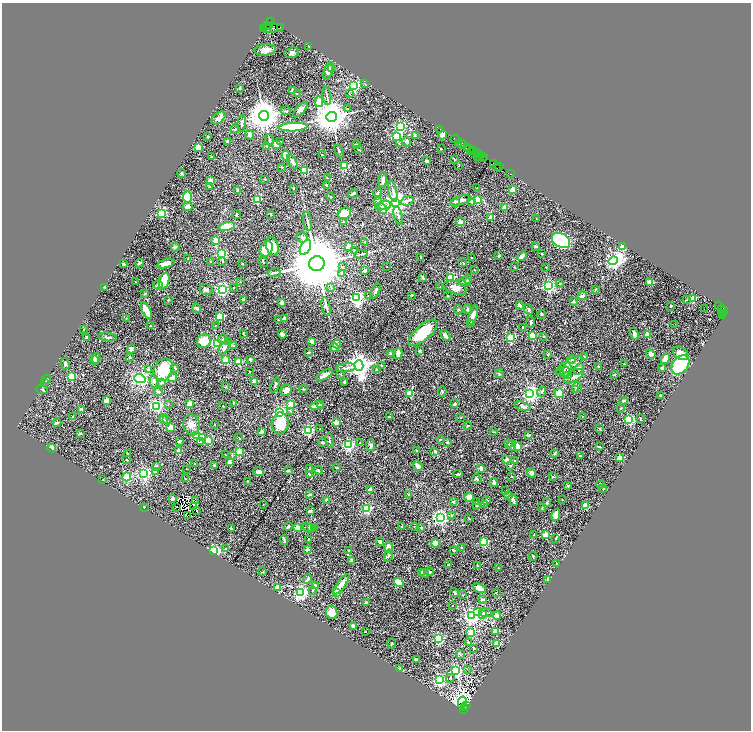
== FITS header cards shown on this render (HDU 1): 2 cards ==
NAXIS1  =                 1497
NAXIS2  =                 1456

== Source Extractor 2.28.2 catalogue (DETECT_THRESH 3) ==
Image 1497 x 1456 px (HDU 1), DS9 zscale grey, zoomed out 1/2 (1 PNG px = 2 x 2 image px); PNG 753 x 732 px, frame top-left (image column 1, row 1455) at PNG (2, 3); each listed source drawn as its Kron ellipse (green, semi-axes under 4 px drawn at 4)
Background 0.623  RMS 0.026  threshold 0.0778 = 3 sigma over >= 5 px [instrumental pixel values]
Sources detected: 629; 59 cannot appear on this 1/2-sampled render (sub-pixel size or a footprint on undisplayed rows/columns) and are neither listed nor drawn; of the other 570, the 500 brightest by FLUX_AUTO listed and drawn (70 fainter detections omitted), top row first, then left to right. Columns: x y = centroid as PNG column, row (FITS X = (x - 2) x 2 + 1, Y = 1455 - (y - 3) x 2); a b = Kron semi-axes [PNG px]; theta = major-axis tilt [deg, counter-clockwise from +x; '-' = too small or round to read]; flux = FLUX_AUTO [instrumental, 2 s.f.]
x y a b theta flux
271 22 2 1 - 100
267 25 2 1 - 37
270 26 4 2 - 820
280 27 2 1 - 76
264 28 3 2 - 120
272 28 11 3 5 660
267 29 2 1 - 500
309 46 3 2 - 3.2
265 50 11 5 4 31
292 53 7 5 15 13
332 68 4 2 - 4
328 71 9 4 73 22
365 84 2 1 - 3.1
354 86 3 3 - 890
240 88 3 2 - 3.4
293 91 2 2 - 55
297 94 3 2 - 3.4
349 94 3 3 - 3.2
327 96 9 2 -82 7.9
319 102 5 2 - 85
347 108 2 2 - 6.3
301 110 9 4 50 16
286 111 5 2 - 4.2
264 116 5 4 - 11000
331 117 5 5 - 13000
218 118 8 5 39 25
242 124 8 3 85 17
400 126 3 3 - 720
293 127 14 4 2 380
235 129 4 2 - 3.7
440 129 2 1 - 29
250 135 5 4 - 17
443 135 4 3 - 23
208 136 2 2 - 3.4
396 136 3 3 - 340
415 136 3 2 - 6.8
455 139 4 2 - 91
269 140 5 3 - 5.7
227 141 3 2 - 9.3
280 142 4 3 - 4.1
406 142 5 3 - 9
462 143 2 1 - 84
277 144 3 3 - 73
356 144 4 2 - 3.2
399 144 2 2 - 13
459 144 2 1 - 90
462 145 2 1 - 30
266 146 2 2 - 2.3
198 147 2 2 - 200
468 147 3 1 - 73
441 149 2 1 - 2.6
469 149 4 2 - 110
359 150 3 2 - 3
339 151 7 2 -64 5.7
473 151 3 2 - 120
472 152 4 2 - 230
478 153 3 1 - 120
322 155 2 2 - 5.8
286 156 5 3 - 110
478 156 3 2 - 190
482 156 2 1 - 35
212 157 2 2 - 14
480 157 2 1 - 45
483 158 3 1 - 92
485 158 3 1 - 160
454 159 4 2 - 4.3
427 161 2 2 - 28
292 162 8 3 -61 18
493 163 2 1 - 35
345 166 3 3 - 300
459 166 2 2 - 2.7
282 167 3 2 - 4.3
499 167 3 2 - 150
497 168 2 1 - 48
304 171 3 2 - 260
182 173 4 3 - 11
510 174 3 2 - 110
327 178 3 2 - 2.3
265 179 3 2 - 2.9
210 180 2 2 - 64
383 180 8 3 84 16
326 185 3 2 - 7.1
209 186 3 2 - 4.6
294 188 3 2 - 2.8
477 188 3 2 - 2.4
513 190 2 2 - 83
238 191 3 3 - 11
393 191 10 3 -77 12
378 193 4 2 - 6.7
353 194 5 2 - 10
188 197 5 4 - 110
331 197 2 2 - 2.5
257 199 3 3 - 270
461 200 11 4 15 21
477 200 3 2 - 140
377 201 3 3 - 7.4
407 201 6 3 21 25
471 201 2 2 - 30
395 203 4 4 - 5700
455 203 2 2 - 85
383 206 8 3 14 13
188 207 5 4 - 15
505 207 2 2 - 66
382 209 5 4 - 19
162 213 3 3 - 610
270 214 3 2 - 2.8
344 214 7 5 26 130
236 215 4 3 - 6.8
398 215 9 3 -76 10
491 218 2 2 - 70
536 219 2 2 - 8.5
344 221 3 2 - 3.3
308 222 10 2 -81 9.8
460 222 2 2 - 76
227 226 8 4 12 80
302 237 5 5 - 12
215 241 3 2 - 110
561 241 10 6 -29 660
365 242 2 2 - 5.8
272 246 10 6 -72 73
536 246 3 2 - 7.8
175 247 4 3 - 6.1
305 247 8 5 64 620
349 247 3 2 - 130
622 247 2 2 - 210
266 249 8 6 63 100
354 250 3 2 - 2.3
542 253 2 2 - 8.2
221 254 3 3 - 570
361 254 7 2 7 6.1
499 256 2 2 - 25
522 256 5 3 - 29
421 257 2 2 - 20
471 257 2 2 - 5
188 259 3 2 - 3.5
211 261 3 2 - 2.6
613 261 5 3 - 2200
222 262 3 2 - 2.6
263 262 5 2 - 3.1
139 263 4 3 - 7.9
166 263 9 4 16 26
463 263 4 3 - 4.4
123 264 3 3 - 9.3
242 264 2 2 - 3.3
317 264 7 7 - 53000
387 266 2 1 - 4.5
343 267 3 2 - 2.7
514 267 3 2 - 4.3
546 267 3 2 - 2.8
365 270 2 2 - 42
474 270 2 1 - 3
274 273 6 3 10 8.1
342 273 3 2 - 7.9
423 277 4 3 - 6.9
451 277 3 3 - 230
468 279 5 3 - 16
164 280 8 5 70 110
240 281 2 2 - 3.2
135 282 2 2 - 4.5
465 282 6 3 1 6.4
650 282 4 3 - 41
560 284 3 2 - 4.2
158 285 5 3 - 7.1
548 286 3 3 - 1100
104 287 2 2 - 11
331 287 3 2 - 3.2
440 287 3 2 - 4.2
234 288 2 2 - 4.6
455 288 12 6 -19 30
596 289 3 2 - 3.1
206 290 7 5 -14 12
222 290 3 3 - 1200
375 291 8 3 65 13
145 294 2 2 - 6.2
412 295 3 2 - 3.7
368 296 2 2 - 5.6
448 296 3 2 - 2.4
582 296 5 3 - 16
357 298 4 3 - 1400
693 298 2 2 - 160
168 300 3 2 - 4.1
244 300 3 3 - 15
687 300 3 2 - 2.5
574 302 2 2 - 29
282 303 2 2 - 56
519 305 2 2 - 52
719 305 3 1 - 100
326 306 9 3 -78 11
671 306 2 2 - 6
197 308 5 4 - 10
468 309 5 3 - 6
528 309 6 3 -63 7.4
705 309 2 1 - 33
458 310 5 3 - 4.4
722 310 4 2 - 240
146 311 9 3 -64 57
723 311 5 2 - 410
542 314 4 2 - 3.6
724 314 2 2 - 120
473 315 10 3 71 27
722 316 3 2 - 77
220 317 3 3 - 310
126 319 3 2 - 2.4
285 319 2 2 - 86
278 320 2 2 - 4.2
531 322 6 3 -86 8
470 323 2 2 - 5.1
675 324 2 1 - 2.9
215 325 2 2 - 3.3
150 326 2 2 - 13
523 327 3 2 - 4.2
84 329 2 2 - 2.3
243 333 3 3 - 3.1
423 333 18 7 41 190
282 334 4 3 - 18
634 334 6 4 -66 14
647 334 2 2 - 130
445 335 6 3 -50 12
532 336 2 2 - 150
544 336 2 2 - 4.7
87 337 3 2 - 10
108 337 9 3 -8 13
510 338 3 3 - 280
223 339 5 2 - 4.8
204 341 7 6 - 94
312 341 4 3 - 26
228 342 3 2 - 4.8
217 343 3 3 - 710
337 344 4 3 - 32
234 346 3 2 - 3.2
224 348 8 4 59 22
334 348 4 4 - 25
131 349 4 3 - 12
419 351 3 2 - 5.1
308 353 3 2 - 8.1
398 353 5 4 - 23
681 353 8 5 -32 31
391 354 4 3 - 14
651 354 5 4 - 17
548 355 4 2 - 3.3
584 356 3 3 - 3.6
129 357 2 2 - 10
96 358 5 4 - 24
225 359 3 3 - 64
571 359 4 3 - 5.2
665 359 5 4 - 48
95 360 5 3 - 18
250 360 3 3 - 3.8
239 362 3 2 - 210
65 364 5 3 - 14
624 364 3 2 - 2.5
359 365 5 4 - 5600
382 365 3 2 - 5.9
569 365 15 5 32 27
680 365 11 7 53 510
598 367 3 2 - 4.1
175 368 4 2 - 6
346 368 10 3 7 12
662 368 2 2 - 28
377 369 3 3 - 4.5
567 369 7 3 82 10
579 369 6 3 60 10
148 370 2 2 - 21
164 370 11 9 65 170
249 371 2 2 - 6.3
566 373 7 5 -48 14
341 374 3 3 - 3.8
499 374 4 3 - 4.7
324 375 9 3 30 41
614 375 2 2 - 8.3
71 376 3 3 - 330
574 376 11 5 29 25
140 378 6 4 -19 400
173 378 4 3 - 91
46 379 5 2 - 3.1
154 381 6 4 -87 11
254 381 2 2 - 87
45 382 3 2 - 4
162 382 2 2 - 21
344 383 3 2 - 8.3
275 385 8 2 69 7
226 387 3 2 - 2.8
577 387 5 4 - 8.9
303 389 4 2 - 4
42 390 6 3 -23 7
286 390 6 5 - 25
575 390 3 2 - 3
442 391 5 2 - 6
158 392 4 3 - 12
541 392 5 3 - 10
410 393 4 3 - 140
559 393 5 4 - 69
530 394 3 3 - 2000
661 395 3 2 - 3.4
107 401 2 2 - 94
624 401 4 3 - 9.6
190 403 2 2 - 120
233 403 3 3 - 5.7
168 404 2 2 - 3.6
291 404 3 2 - 170
455 404 2 2 - 32
321 405 3 2 - 5.6
157 406 3 3 - 990
223 406 2 2 - 4.7
317 406 7 2 9 39
522 406 8 4 -17 15
620 408 3 2 - 4.2
81 410 2 2 - 43
291 411 3 3 - 5.9
279 413 3 3 - 1200
583 416 2 2 - 4.7
72 417 2 2 - 5.2
389 417 2 2 - 6.7
461 417 2 2 - 4.8
640 418 3 2 - 4.9
163 419 5 3 - 5
167 419 3 2 - 2.4
629 419 3 3 - 790
336 422 2 2 - 88
57 423 4 2 - 10
280 423 11 8 83 110
192 425 10 8 -82 30
215 425 2 2 - 4.5
468 426 4 2 - 4.8
170 427 2 2 - 110
599 428 2 2 - 14
320 429 2 2 - 2.5
308 430 3 3 - 670
262 432 2 2 - 45
494 432 3 2 - 2.6
80 433 3 2 - 4.6
528 435 3 2 - 8.8
197 436 3 3 - 290
203 437 4 3 - 11
239 438 4 2 - 3.3
440 439 4 2 - 3.2
180 441 3 2 - 7.2
201 441 4 4 - 7.7
209 441 2 2 - 150
330 441 7 2 -76 7.9
323 442 4 3 - 8.3
448 442 3 3 - 4.4
360 443 2 2 - 2.9
508 444 2 2 - 2.9
348 445 3 3 - 930
371 445 5 4 - 11
512 445 5 3 - 6.6
518 446 3 2 - 82
599 447 4 2 - 6.4
52 448 4 3 - 22
417 450 2 2 - 10
179 451 2 2 - 80
435 451 2 2 - 22
239 452 3 3 - 280
127 453 3 2 - 3.7
554 453 4 2 - 6.5
225 455 2 2 - 3.2
232 455 3 2 - 3.3
580 456 3 2 - 3.1
620 458 2 2 - 180
126 460 3 2 - 4.4
507 460 2 2 - 52
515 461 2 2 - 9.5
229 462 2 2 - 74
195 464 2 2 - 11
156 466 3 3 - 11
214 466 4 3 - 5.8
418 466 5 4 - 24
510 466 3 3 - 3.9
337 468 3 2 - 3.5
481 468 3 3 - 17
187 469 2 1 - 2.6
310 469 3 2 - 2.9
318 470 4 3 - 5.4
288 471 3 2 - 4.4
155 472 4 2 - 5.4
258 472 5 3 - 20
532 473 4 4 - 24
144 474 3 3 - 1500
458 474 5 2 - 6.1
310 475 2 2 - 11
512 476 2 2 - 2.3
553 476 4 2 - 3.2
127 477 4 4 - 130
185 479 4 2 - 2.8
477 479 4 3 - 5.8
103 480 2 1 - 2.6
248 481 2 2 - 3.6
494 482 4 2 - 23
601 484 4 3 - 5.3
568 486 2 2 - 14
603 488 3 3 - 5.7
371 489 2 2 - 46
506 491 3 2 - 2.5
408 494 2 2 - 11
310 495 2 2 - 14
508 495 2 2 - 15
469 497 5 4 - 28
172 499 2 2 - 46
326 500 2 2 - 23
487 500 4 4 - 5.7
513 500 6 3 -62 10
562 500 2 1 - 3.2
195 501 2 1 - 3.6
453 502 2 2 - 17
476 502 2 2 - 3.7
547 503 3 2 - 8.4
485 504 3 2 - 2.6
263 505 2 2 - 4.5
477 505 3 2 - 9.4
585 506 4 3 - 65
144 507 2 2 - 4
177 507 2 1 - 2.8
194 507 2 1 - 2.3
542 508 3 2 - 4.1
367 509 3 3 - 460
197 511 2 1 - 2.8
310 511 3 3 - 10
556 515 6 4 80 60
187 516 2 1 - 71
451 516 3 3 - 5.8
440 517 4 3 - 1700
469 518 4 3 - 3.4
288 526 3 2 - 11
402 526 3 2 - 2.8
414 526 3 2 - 2.6
297 527 3 2 - 120
312 527 3 3 - 8.4
231 528 3 3 - 4.5
308 528 6 3 -29 9.9
314 528 4 3 - 6.9
421 528 2 2 - 22
534 534 4 2 - 2.4
546 535 3 2 - 220
555 538 3 2 - 2.3
308 539 2 1 - 2.3
284 540 5 2 - 10
380 541 4 3 - 8.9
484 542 3 3 - 360
436 543 4 2 - 79
388 547 5 3 - 50
461 547 2 2 - 3.4
225 549 2 2 - 3.8
214 550 3 3 - 1100
307 550 2 2 - 29
453 550 3 2 - 3
348 551 4 3 - 4.3
388 555 6 4 74 14
533 556 4 2 - 3.1
352 560 2 2 - 33
557 563 2 2 - 2.6
448 564 2 2 - 11
478 566 3 3 - 11
498 568 2 2 - 7.5
263 572 3 3 - 2.4
421 572 4 3 - 5.4
429 572 4 3 - 8.4
425 574 5 3 - 5.5
308 579 5 3 - 10
547 579 3 2 - 6.2
399 583 5 4 - 160
341 584 12 3 55 41
316 586 3 2 - 3.4
278 587 2 2 - 140
479 588 7 3 -26 49
312 591 2 2 - 4.4
301 592 4 3 - 1300
337 592 3 3 - 64
454 592 4 2 - 7.1
496 592 2 2 - 2.3
463 595 3 2 - 2.4
482 599 2 2 - 15
366 603 2 2 - 35
453 606 2 2 - 5.5
478 611 3 3 - 32
332 612 6 5 - 50
485 613 6 3 -9 7.1
483 614 3 3 - 9.9
471 616 3 3 - 2400
497 616 4 3 - 29
353 626 3 2 - 23
495 631 2 2 - 110
365 632 2 2 - 4
471 632 3 3 - 170
439 639 3 3 - 600
468 642 3 3 - 7.3
392 643 5 2 - 4.4
497 643 3 2 - 150
474 648 3 2 - 4.3
460 654 4 2 - 4.2
416 660 3 3 - 8.4
400 668 4 2 - 2.6
467 669 3 2 - 3.6
456 671 3 3 - 910
450 678 4 3 - 6.2
439 680 3 3 - 960
462 702 6 4 78 3400
466 705 2 2 - 680
465 707 2 1 - 500
463 709 2 2 - 670
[70 fainter detections neither listed nor drawn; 59 sub-pixel or undisplayed-footprint detections neither listed nor drawn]